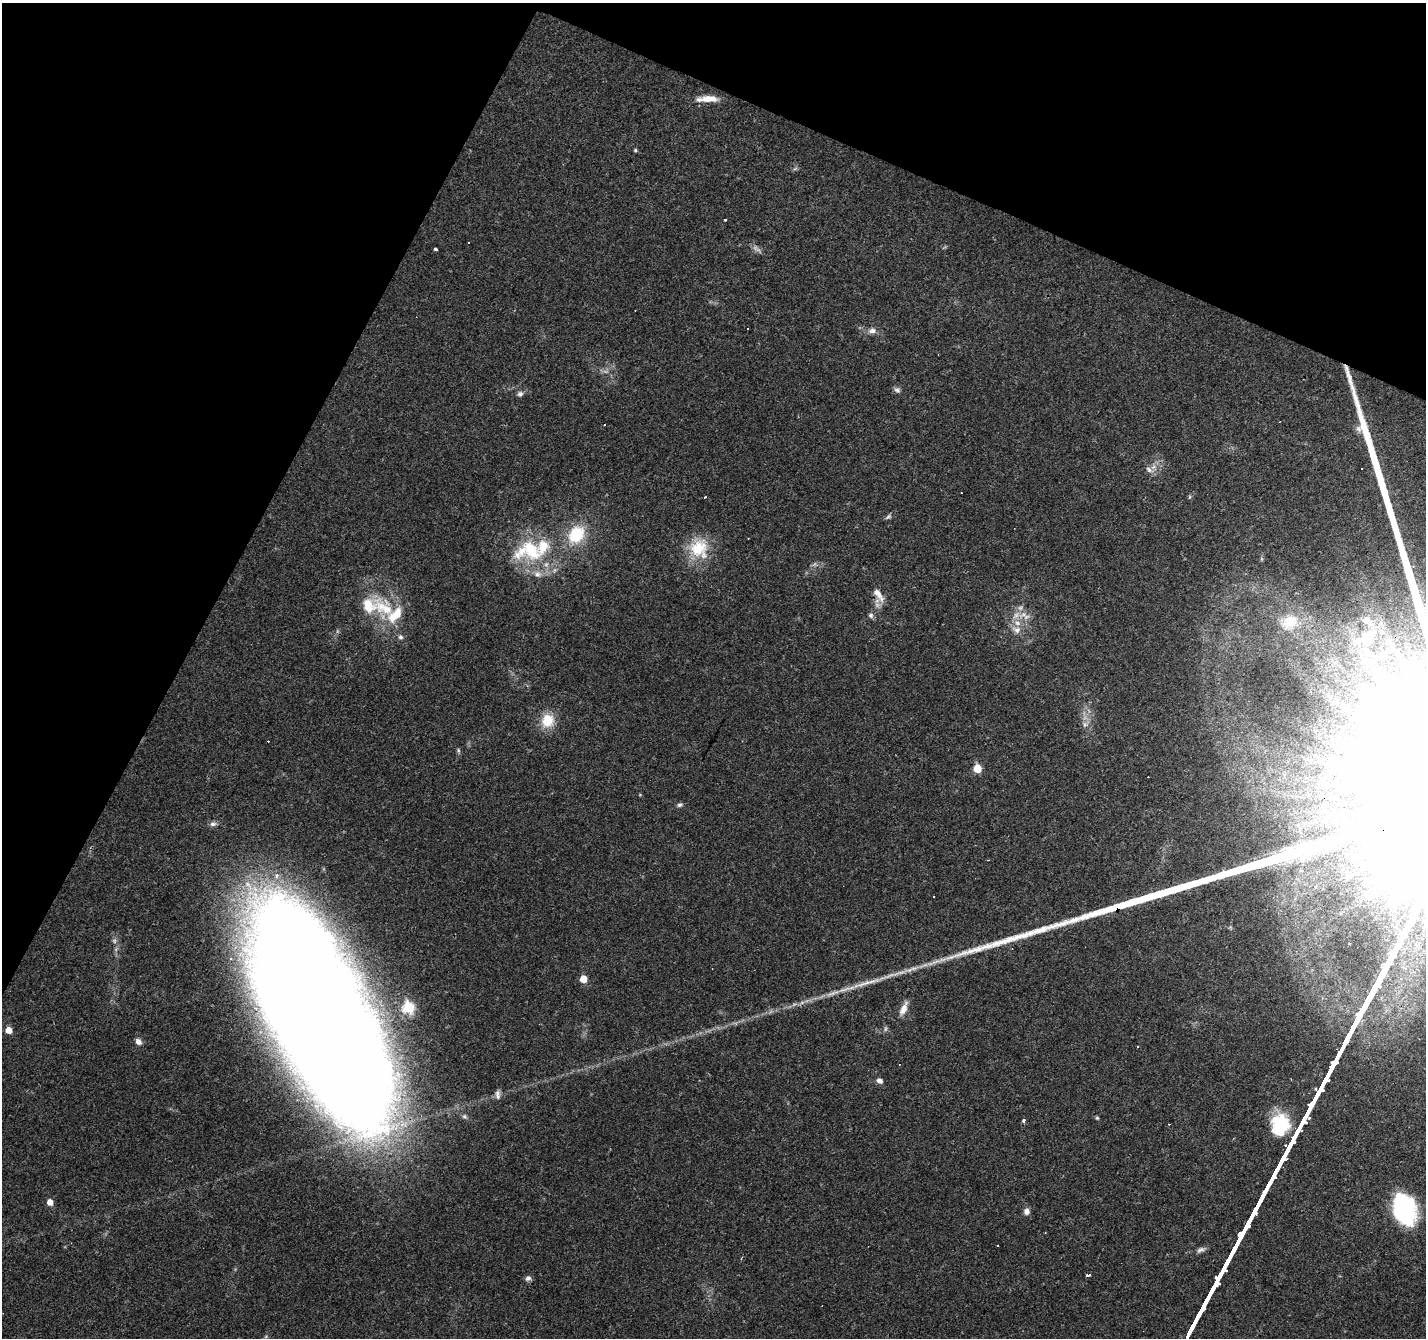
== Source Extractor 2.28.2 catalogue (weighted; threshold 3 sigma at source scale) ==
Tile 2 of 4 x 4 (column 2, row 1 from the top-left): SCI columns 1425-2848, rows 4207-5542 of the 5699 x 5807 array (HDU 1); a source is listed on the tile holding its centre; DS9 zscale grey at full resolution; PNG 1428 x 1340 px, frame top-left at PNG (2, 3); no overlay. Shown black and unused: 23% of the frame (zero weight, under 3 of 4 exposures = <1% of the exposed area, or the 3 px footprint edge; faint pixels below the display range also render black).
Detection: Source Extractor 2.28.2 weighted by HDU 2 'WHT'; one run over the whole footprint, this tile lists its part. Background 0.052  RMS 0.0037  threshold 0.0165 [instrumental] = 3 sigma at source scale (4.5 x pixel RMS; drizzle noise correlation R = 1.50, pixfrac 1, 0.0396/0.0396 arcsec/px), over >= 5 px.
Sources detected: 83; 9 too faint to see at this stretch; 5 inside a brighter object's white glare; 8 cosmic-ray / hot-pixel residue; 1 long thin detection or spike segment (spike, bleed or trail) — not listed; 7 inside a brighter listed object's ellipse — not listed separately; the other 53 listed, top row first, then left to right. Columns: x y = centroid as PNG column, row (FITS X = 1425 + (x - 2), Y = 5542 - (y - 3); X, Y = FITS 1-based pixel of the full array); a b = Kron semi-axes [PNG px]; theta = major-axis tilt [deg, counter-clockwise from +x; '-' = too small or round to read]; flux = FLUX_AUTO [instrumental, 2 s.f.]
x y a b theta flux
707 99 27 7 2 5.5
635 150 4 4 - 0.52
795 169 7 4 3 0.64
725 220 3 3 - 0.6
435 249 4 3 - 0.84
872 331 11 8 8 2
897 390 9 7 -22 1.2
520 394 8 7 - 1.2
1149 470 13 7 -34 2
704 497 3 3 - 0.72
1189 497 6 4 71 0.46
888 517 8 5 51 0.83
576 534 18 14 52 18
699 548 28 25 -62 15
529 550 45 30 5 32
1262 559 6 4 -71 0.47
878 595 23 9 -58 4.1
384 608 42 24 -45 19
871 615 7 7 - 1
1016 615 22 12 4 5.6
1289 622 30 24 18 16
1016 630 13 10 -22 3.2
1397 654 50 10 -56 16
1425 688 62 17 -68 21
547 720 16 14 70 9.3
1085 724 10 7 44 1.8
458 750 7 5 -83 0.65
1311 760 11 9 10 2.8
977 768 5 5 - 12
640 795 5 3 - 0.33
680 805 7 6 - 0.89
1337 814 12 9 24 3.4
213 824 9 7 6 1.4
934 897 3 2 - 0.54
583 979 5 5 - 7.3
847 989 40 6 15 6.9
408 1008 6 6 - 38
904 1008 21 8 68 3.5
323 1019 212 65 -68 1700
9 1030 5 5 - 4.6
138 1041 8 6 -46 1.8
879 1081 9 6 -30 1.5
498 1093 11 7 70 1.7
465 1117 8 6 -43 0.99
1097 1118 5 5 - 0.51
1024 1120 5 3 - 1.3
1169 1124 3 2 - 0.4
1281 1124 24 18 -56 17
50 1202 5 5 - 4.2
1404 1209 26 17 -67 59
1026 1211 8 7 - 1.8
1088 1276 3 3 - 14
528 1278 7 7 - 1.3
Overlapping masked pixels (flux is a lower limit): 1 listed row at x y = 323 1019
Isophote crosses this tile's border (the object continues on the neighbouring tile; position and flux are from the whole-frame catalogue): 2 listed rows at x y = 1425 688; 323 1019